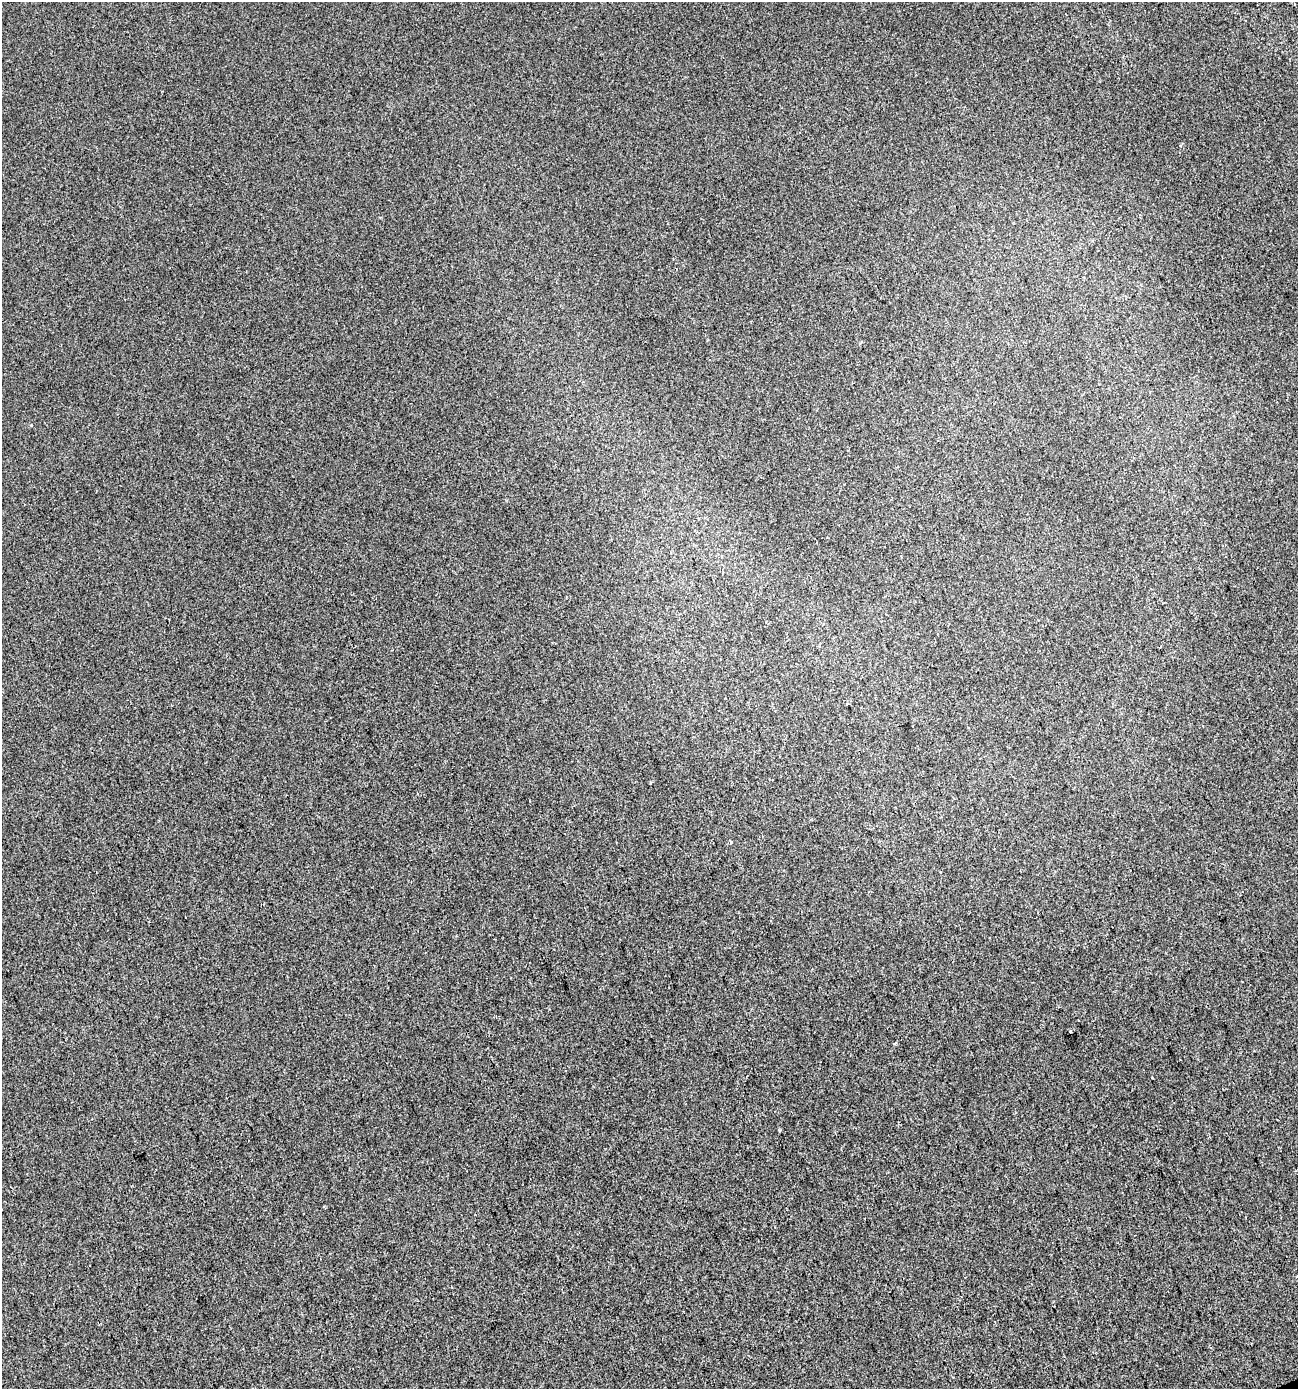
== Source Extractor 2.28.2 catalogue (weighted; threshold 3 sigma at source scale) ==
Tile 6 of 4 x 4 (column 2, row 2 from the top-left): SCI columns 1375-2670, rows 2776-4162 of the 5395 x 5549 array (HDU 1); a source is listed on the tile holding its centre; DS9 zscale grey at full resolution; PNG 1300 x 1391 px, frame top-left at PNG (2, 2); no overlay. Shown black and unused: <1% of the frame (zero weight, under 2 of 3 exposures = <1% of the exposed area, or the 3 px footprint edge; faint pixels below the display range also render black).
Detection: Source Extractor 2.28.2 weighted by HDU 2 'WHT'; one run over the whole footprint, this tile lists its part. Background 1.49e-05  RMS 0.0056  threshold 0.0254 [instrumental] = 3 sigma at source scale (4.5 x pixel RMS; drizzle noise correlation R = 1.50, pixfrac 1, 0.0396/0.0396 arcsec/px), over >= 5 px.
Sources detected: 4; all 4 listed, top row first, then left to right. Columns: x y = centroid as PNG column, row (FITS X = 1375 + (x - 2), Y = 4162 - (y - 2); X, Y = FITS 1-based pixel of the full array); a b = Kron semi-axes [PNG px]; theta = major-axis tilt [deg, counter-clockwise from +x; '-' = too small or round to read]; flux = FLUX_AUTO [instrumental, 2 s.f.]
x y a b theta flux
730 842 3 3 - 1
1070 1031 3 3 - 2.4
894 1043 4 3 - 0.64
324 1207 3 2 - 0.51